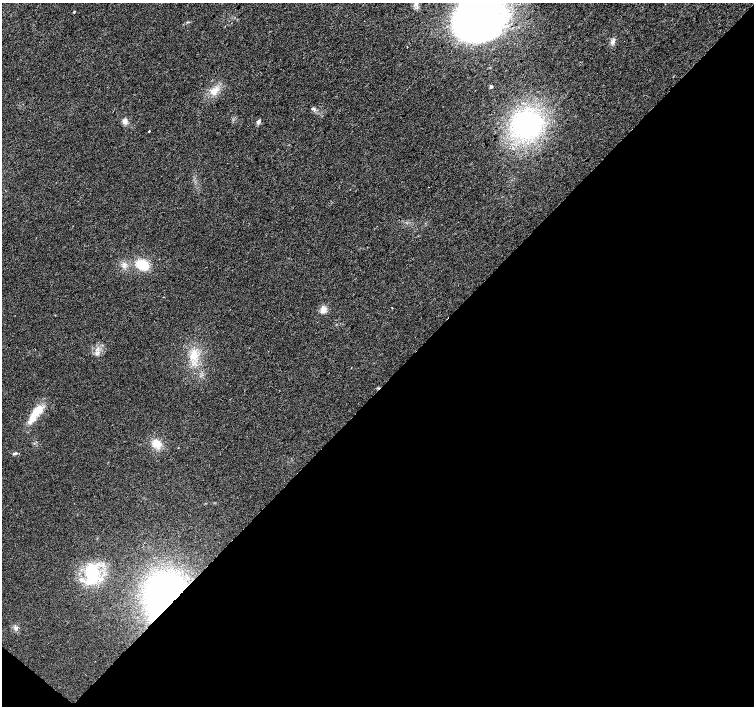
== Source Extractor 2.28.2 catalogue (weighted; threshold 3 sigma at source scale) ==
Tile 15 of 4 x 4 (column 3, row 4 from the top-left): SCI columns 3013-4515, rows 233-1639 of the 6019 x 6028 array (HDU 1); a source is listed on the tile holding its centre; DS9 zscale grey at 2 x 2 block average (1 PNG px = mean of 2 x 2 image px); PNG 756 x 708 px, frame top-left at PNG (2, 3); no overlay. Shown black and unused: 46% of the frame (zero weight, under 2 of 3 exposures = <1% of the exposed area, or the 3 px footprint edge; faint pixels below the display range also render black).
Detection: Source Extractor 2.28.2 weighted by HDU 2 'WHT'; one run over the whole footprint, this tile lists its part. Background 0.021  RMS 0.006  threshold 0.0272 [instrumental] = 3 sigma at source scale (4.5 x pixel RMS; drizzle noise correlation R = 1.50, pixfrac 1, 0.0396/0.0396 arcsec/px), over >= 5 px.
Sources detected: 21; all 21 listed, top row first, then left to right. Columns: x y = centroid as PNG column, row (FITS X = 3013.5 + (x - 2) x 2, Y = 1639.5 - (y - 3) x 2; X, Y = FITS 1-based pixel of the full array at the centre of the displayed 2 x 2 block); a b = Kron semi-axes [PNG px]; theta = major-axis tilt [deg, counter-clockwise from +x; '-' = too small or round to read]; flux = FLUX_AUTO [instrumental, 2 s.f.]
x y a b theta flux
74 12 2 2 - 1.2
477 17 37 30 52 840
612 42 5 4 - 3.3
491 87 2 2 - 3.7
214 91 11 8 28 13
313 108 4 2 - 1.4
125 121 7 6 - 5.6
258 122 7 4 72 3.5
526 125 25 21 -11 240
149 131 2 2 - 2
142 265 14 10 -18 30
392 308 2 2 - 0.75
323 309 6 5 - 11
97 353 7 4 64 4.7
194 356 13 10 68 23
36 411 23 9 47 26
157 444 12 9 -38 17
14 454 5 3 - 2.3
92 573 15 10 -72 76
166 598 25 21 80 550
16 628 5 4 - 3.2
Overlapping masked pixels (flux is a lower limit): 1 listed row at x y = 166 598
Isophote crosses this tile's border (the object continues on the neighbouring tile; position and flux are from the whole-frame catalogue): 1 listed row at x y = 477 17
Diffuse or blended objects may show on this block-average render without a row.